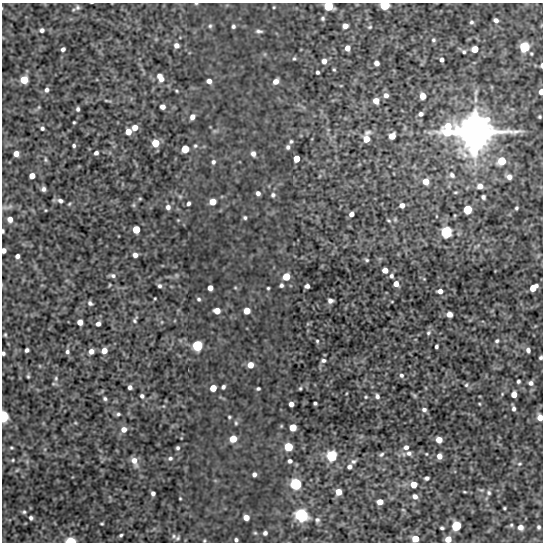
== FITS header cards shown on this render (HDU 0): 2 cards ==
NAXIS1  =                  541
NAXIS2  =                  540

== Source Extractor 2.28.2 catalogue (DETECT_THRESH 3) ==
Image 541 x 540 px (HDU 0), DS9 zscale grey, 1 PNG px = 1 image px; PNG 545 x 544 px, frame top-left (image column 1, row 540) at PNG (2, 3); no overlay
Background 551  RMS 0.98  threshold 2.93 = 3 sigma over >= 5 px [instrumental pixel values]
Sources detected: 222; all 222 listed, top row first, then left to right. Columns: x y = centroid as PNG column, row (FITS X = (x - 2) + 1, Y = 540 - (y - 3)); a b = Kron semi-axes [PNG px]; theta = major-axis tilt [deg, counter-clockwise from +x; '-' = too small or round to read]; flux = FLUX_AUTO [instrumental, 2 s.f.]
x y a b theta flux
196 3 5 3 - 59
384 5 6 5 - 3500
328 6 6 5 - 2600
77 7 8 7 - 180
274 7 3 3 - 59
323 18 5 4 - 110
496 20 5 4 - 230
471 22 5 5 - 120
210 26 6 5 - 100
233 26 4 3 - 120
345 26 5 4 - 400
370 27 6 4 21 89
42 30 5 5 - 180
259 31 8 3 -4 150
433 40 5 5 - 100
176 45 6 5 - 260
524 47 6 6 - 4700
347 48 5 5 - 360
63 49 4 4 - 190
475 49 5 5 - 680
464 52 5 5 - 100
294 58 5 4 - 83
442 60 4 3 - 190
324 61 5 5 - 300
376 63 5 4 - 280
541 65 4 2 - 120
334 69 4 3 - 80
317 72 3 3 - 110
160 78 11 7 -60 560
24 80 6 5 - 1200
209 81 5 4 - 290
276 81 5 5 - 390
47 90 6 5 - 180
176 91 4 3 - 67
541 91 5 4 - 360
386 95 6 6 - 250
423 96 5 5 - 680
107 101 13 3 -8 130
376 101 5 5 - 500
39 107 6 4 71 82
163 107 5 4 - 300
78 109 5 4 - 130
421 114 5 4 - 190
192 117 6 5 - 290
539 117 3 3 - 78
74 122 3 2 - 66
42 128 4 4 - 130
135 128 6 5 - 530
448 131 19 15 25 3500
128 132 5 5 - 670
475 132 11 11 - 200000
392 136 6 5 - 700
366 138 10 6 80 840
291 141 5 4 - 100
155 143 6 6 - 1300
74 146 4 4 - 110
195 146 5 5 - 100
288 147 6 5 - 160
185 149 5 5 - 1500
96 153 4 4 - 180
16 154 5 5 - 430
253 154 6 5 - 260
296 158 5 5 - 710
45 160 8 4 -89 96
502 161 6 6 - 1600
213 162 6 5 - 150
452 175 8 6 -50 200
32 176 5 4 - 510
509 177 6 6 - 330
426 181 5 5 - 630
480 186 6 6 - 370
43 189 5 4 - 190
455 192 6 3 8 70
258 193 4 4 - 220
273 195 6 6 - 140
180 196 6 4 -1 95
483 197 4 4 - 150
140 199 5 3 - 62
60 201 7 5 -29 180
213 202 5 5 - 680
188 203 4 3 - 150
69 204 5 4 - 73
133 205 6 5 - 90
402 205 4 4 - 290
168 207 6 6 - 240
516 208 4 3 - 90
467 209 6 5 - 2100
351 214 5 4 - 280
245 218 4 4 - 110
10 219 6 5 - 380
178 220 4 4 - 55
389 220 5 4 - 77
136 229 5 5 - 1400
3 231 4 3 - 96
446 232 6 5 - 8100
4 250 5 4 - 290
135 255 5 4 - 280
17 256 4 4 - 210
367 260 6 4 -17 99
385 270 5 4 - 520
113 275 7 5 -14 190
176 275 6 4 -71 85
391 276 5 5 - 140
286 277 6 5 - 1300
396 284 5 4 - 460
110 285 5 3 - 63
281 285 4 4 - 150
159 286 6 5 - 150
307 286 4 4 - 220
210 288 5 5 - 380
235 288 5 3 - 65
268 288 3 3 - 73
533 288 7 5 41 990
440 291 5 4 - 340
155 298 3 2 - 55
199 299 6 5 - 120
330 301 5 4 - 230
90 303 7 5 -36 170
217 311 5 5 - 700
247 311 5 5 - 770
449 314 5 5 - 430
135 320 11 6 67 170
80 322 5 5 - 470
162 322 5 3 - 61
98 324 5 4 - 250
428 333 7 6 - 140
5 335 4 3 - 78
317 341 4 3 - 77
497 341 6 5 - 120
197 345 6 5 - 6000
436 346 4 3 - 130
27 350 4 3 - 160
104 350 6 5 - 530
528 350 5 4 - 220
91 351 6 5 - 390
67 352 6 5 - 160
3 353 4 3 - 130
541 358 4 3 - 110
323 360 6 5 - 160
250 365 6 5 - 570
401 375 6 5 - 140
28 376 4 3 - 86
56 378 7 5 -89 120
518 381 4 3 - 120
531 383 6 5 - 210
54 384 6 4 -18 82
466 385 6 5 - 110
130 387 4 4 - 190
223 387 4 4 - 150
213 388 5 5 - 850
258 388 4 3 - 110
300 388 4 3 - 83
514 394 5 4 - 510
142 396 4 4 - 150
377 396 5 5 - 170
366 397 3 3 - 68
105 399 5 4 - 120
315 403 4 3 - 120
291 404 4 4 - 330
479 404 3 3 - 56
513 408 6 3 -78 170
424 409 6 5 - 180
118 414 6 4 1 120
3 416 6 4 -88 6800
229 417 5 4 - 80
540 417 6 5 - 540
236 423 6 5 - 110
293 427 5 5 - 980
124 429 7 6 - 410
233 439 6 6 - 880
439 440 5 5 - 710
288 447 5 5 - 2500
406 447 6 5 - 260
11 448 4 3 - 72
178 448 4 4 - 120
409 453 8 6 -19 260
381 454 8 4 37 130
426 454 3 3 - 53
332 455 6 6 - 6000
439 456 5 5 - 390
170 458 7 6 - 160
13 460 3 3 - 65
134 461 10 7 -67 500
290 461 4 4 - 160
353 461 7 6 - 160
519 464 6 5 - 98
349 467 5 4 - 190
17 470 6 4 19 86
254 474 4 4 - 190
427 478 5 4 - 160
296 484 6 6 - 8900
414 485 6 5 - 610
338 492 5 5 - 660
464 492 6 3 -9 67
153 493 4 4 - 190
489 493 7 6 - 140
415 496 7 6 - 270
180 498 3 2 - 55
380 502 5 5 - 570
504 508 3 3 - 74
403 510 5 3 - 63
24 512 5 4 - 110
301 515 6 6 - 12000
246 517 5 5 - 480
31 518 4 4 - 150
317 520 8 7 - 180
102 524 4 3 - 78
511 525 5 5 - 93
456 526 6 5 - 3900
520 527 6 5 - 300
539 527 4 3 - 110
442 528 4 3 - 100
255 533 6 4 -41 84
265 533 4 4 - 170
121 535 4 3 - 100
174 536 6 5 - 130
178 538 7 5 43 110
415 539 5 5 - 1000
448 539 5 5 - 570
236 540 4 4 - 140
71 541 6 4 -1 3800
204 541 4 4 - 67
At the frame edge (FLAGS 8, measured only in part): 16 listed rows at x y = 196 3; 384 5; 328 6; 541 65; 541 91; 3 231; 4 250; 3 353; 541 358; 3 416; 540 417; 415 539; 448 539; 236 540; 71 541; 204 541